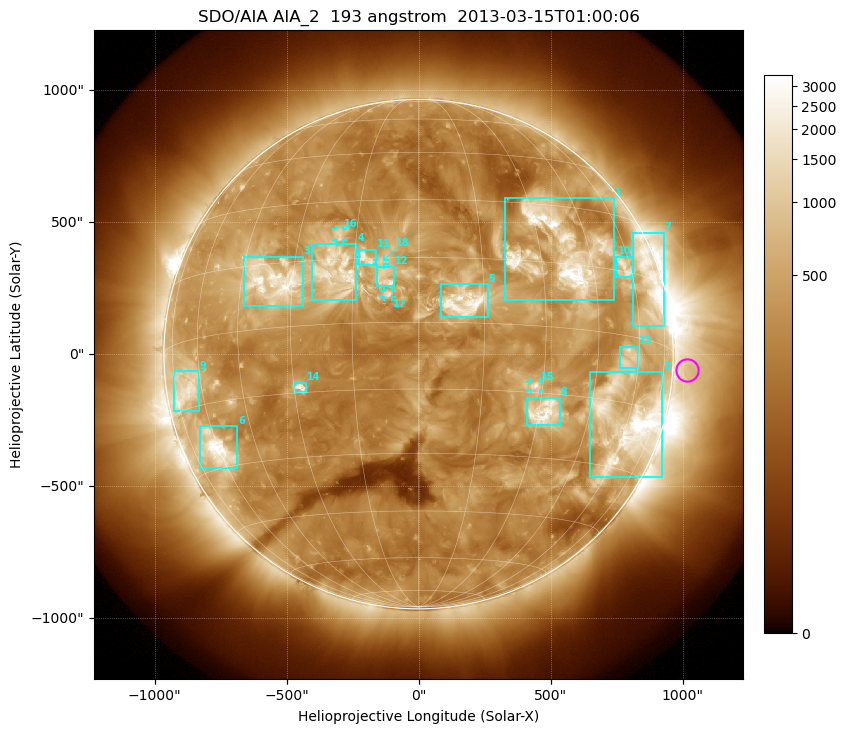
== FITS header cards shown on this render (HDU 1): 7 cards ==
TELESCOP= 'SDO/AIA'
INSTRUME= 'AIA_2'
WAVELNTH=                  193
WAVEUNIT= 'angstrom'
DATE-OBS= '2013-03-15T01:00:06.84'
CTYPE1  = 'HPLN-TAN'
CTYPE2  = 'HPLT-TAN'

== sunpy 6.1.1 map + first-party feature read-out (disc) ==
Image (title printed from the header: SDO/AIA AIA_2  193 angstrom  2013-03-15T01:00:06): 1024 x 1024 px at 2.4 arcsec/px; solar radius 965 arcsec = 402 px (full disc in frame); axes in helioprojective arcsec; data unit not stated in the header (colour bar unlabelled)
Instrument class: DISC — disc imager (sunpy class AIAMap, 193 A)
Bright regions (active regions / flare kernels): reference = the median radial profile (limb darkening/brightening removed); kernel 9 px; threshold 5 sigma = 695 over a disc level ~302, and >= 1.15x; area >= 12 px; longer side >= 10 px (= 24 arcsec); searched inside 0.97 R_sun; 18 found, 18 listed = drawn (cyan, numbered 1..; 4 of them under ~33 arcsec drawn as corner ticks so the feature stays visible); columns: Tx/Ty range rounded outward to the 5 arcsec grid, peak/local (2 s.f.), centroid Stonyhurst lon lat
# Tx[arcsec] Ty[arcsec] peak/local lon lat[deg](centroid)
1 325..740 205..590 15 +36 +18
2 645..925 -465..-65 21 +60 -19
3 -665..-440 180..370 10 -36 +11
4 -405..-235 205..420 5.8 -19 +12
5 85..265 140..265 10 +10 +5
6 -830..-685 -435..-270 12 -61 -26
7 810..930 105..460 8.1 +68 +14
8 410..535 -270..-165 8.7 +31 -19
9 -930..-830 -215..-65 4.9 -68 -11
10 745..815 290..370 5.1 +57 +16
11 -225..-160 335..395 5.8 -12 +15
12 -160..-90 255..330 6 -8 +10
13 760..830 -55..30 4.2 +56 -5
14 -470..-425 -145..-105 6.9 -28 -14
15 425..460 -135..-105 5.8 +28 -13
16 -315..-285 435..475 4 -19 +21
17 -130..-100 215..240 5.4 -7 +6
18 -155..-130 340..360 3.5 -9 +14
Off-limb structures (1.02-1.3 R_sun): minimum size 162 px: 2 found; the strongest spans PA ~230..300 deg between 1.02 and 1.3 R_sun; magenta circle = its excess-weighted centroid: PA ~265 deg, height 1.06 R_sun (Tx ~1015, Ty ~-60 arcsec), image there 1.7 x the reference